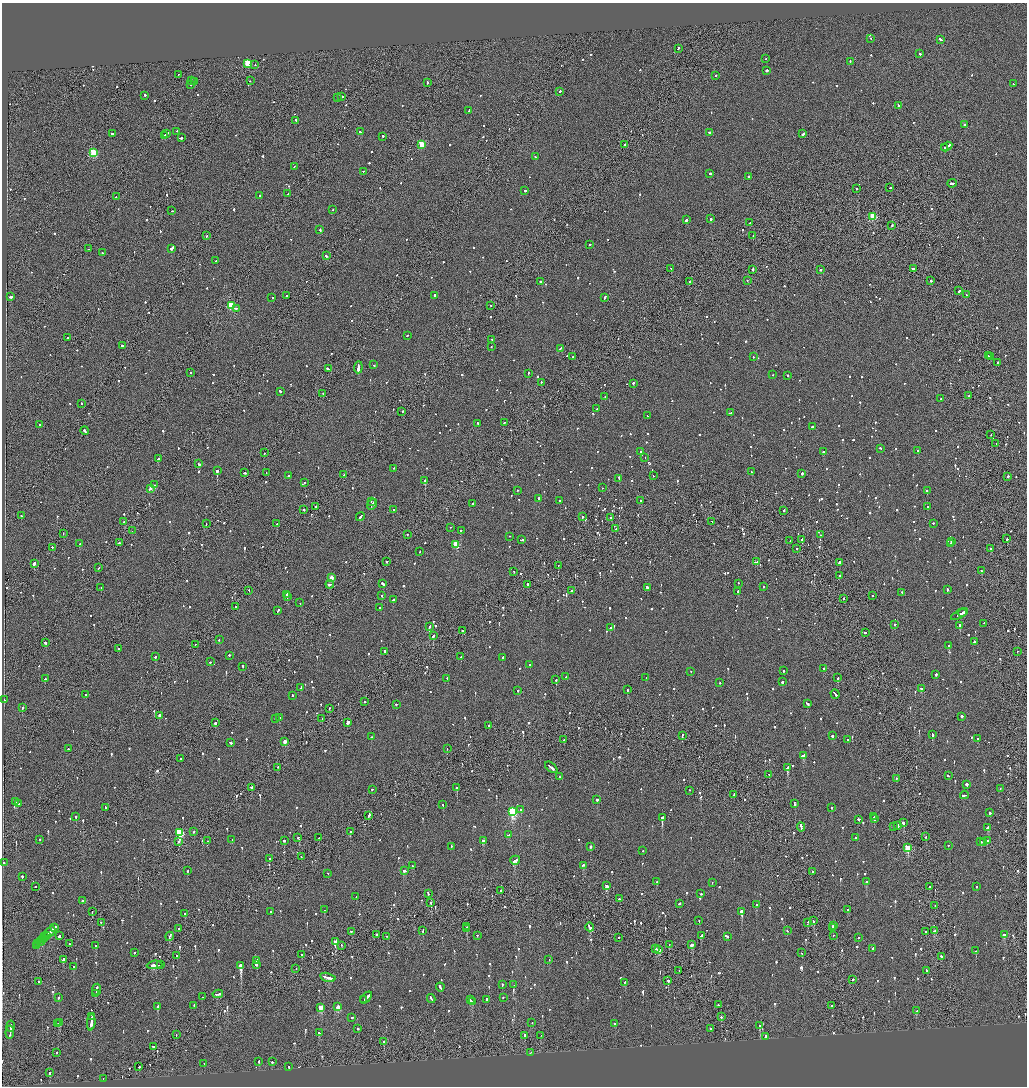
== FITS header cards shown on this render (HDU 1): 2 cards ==
NAXIS1  =                 2050
NAXIS2  =                 2168

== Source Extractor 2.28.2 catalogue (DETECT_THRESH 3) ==
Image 2050 x 2168 px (HDU 1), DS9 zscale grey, zoomed out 1/2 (1 PNG px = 2 x 2 image px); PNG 1029 x 1088 px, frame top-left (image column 2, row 2167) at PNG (2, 3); each listed source drawn as its Kron ellipse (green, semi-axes under 4 px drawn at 4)
Background -0.101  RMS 0.068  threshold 0.203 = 3 sigma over >= 5 px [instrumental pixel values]
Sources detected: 1437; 77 cannot appear on this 1/2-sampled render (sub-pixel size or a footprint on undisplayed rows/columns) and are neither listed nor drawn; of the other 1360, the 500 brightest by FLUX_AUTO listed and drawn (860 fainter detections omitted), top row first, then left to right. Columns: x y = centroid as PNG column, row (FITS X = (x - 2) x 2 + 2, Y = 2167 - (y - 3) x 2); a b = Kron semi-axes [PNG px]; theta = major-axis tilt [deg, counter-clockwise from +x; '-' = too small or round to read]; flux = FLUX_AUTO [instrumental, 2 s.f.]
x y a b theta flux
870 38 2 2 - 140
941 39 4 2 - 240
678 48 3 2 - 190
920 53 3 2 - 140
766 58 2 2 - 280
850 61 2 2 - 120
248 63 3 3 - 860
255 65 2 2 - 110
766 70 2 2 - 2500
178 75 2 2 - 98
716 76 2 2 - 100
192 80 2 2 - 620
195 81 2 2 - 110
250 81 2 2 - 91
427 82 3 2 - 170
1013 84 2 2 - 180
191 85 2 1 - 190
560 91 3 2 - 180
145 95 2 2 - 920
338 97 2 2 - 100
342 97 2 2 - 370
898 105 2 2 - 280
469 111 3 2 - 160
296 120 2 2 - 320
964 124 2 2 - 320
177 131 2 2 - 90
360 132 2 2 - 340
709 132 2 2 - 290
167 133 4 2 - 330
113 134 3 2 - 170
803 134 3 2 - 310
164 135 4 2 - 300
383 136 2 2 - 150
181 138 2 2 - 450
422 144 3 3 - 430
625 145 2 2 - 300
947 146 6 2 30 1000
945 147 2 1 - 370
94 153 3 3 - 930
535 157 2 2 - 580
294 166 2 2 - 87
364 171 3 2 - 140
710 173 2 2 - 270
748 176 2 2 - 160
952 183 5 2 - 350
857 188 2 2 - 160
890 188 2 2 - 120
525 191 2 2 - 170
288 194 2 2 - 140
259 196 2 2 - 220
116 197 2 1 - 130
333 210 2 2 - 190
172 211 2 2 - 96
873 216 3 3 - 630
710 219 2 2 - 330
686 220 2 2 - 770
750 223 2 2 - 900
892 225 2 2 - 130
320 230 2 2 - 190
207 235 2 2 - 170
753 235 2 1 - 710
590 244 2 2 - 170
172 248 3 2 - 690
88 249 2 1 - 160
102 253 2 2 - 110
326 256 2 2 - 260
216 261 2 2 - 520
671 268 3 2 - 180
753 269 2 2 - 320
913 269 4 2 - 370
820 270 2 2 - 380
747 280 2 2 - 88
540 281 2 2 - 250
689 281 2 2 - 410
931 281 2 2 - 730
959 291 2 1 - 670
966 295 2 1 - 96
286 296 2 2 - 110
435 296 3 2 - 480
10 297 3 2 - 330
272 297 2 2 - 300
604 297 4 2 - 230
231 305 3 3 - 920
491 306 2 1 - 87
236 308 2 2 - 120
407 335 2 2 - 100
67 337 2 2 - 220
492 339 2 1 - 210
122 345 3 2 - 110
491 346 2 2 - 110
560 348 3 2 - 140
573 356 2 1 - 110
988 356 3 2 - 170
991 356 2 2 - 150
753 357 2 2 - 100
997 362 2 1 - 95
373 365 2 2 - 260
358 367 6 2 85 2400
328 369 3 2 - 180
190 372 2 2 - 120
528 373 2 2 - 87
773 375 2 2 - 110
787 375 2 2 - 240
541 382 2 1 - 110
633 383 2 2 - 560
280 391 2 2 - 250
323 393 2 1 - 96
969 396 2 2 - 230
605 397 2 2 - 130
941 399 2 2 - 87
81 403 2 2 - 470
597 409 3 2 - 130
402 411 2 2 - 110
730 413 3 2 - 140
647 416 2 2 - 120
504 422 2 2 - 200
478 423 2 2 - 130
39 424 2 1 - 390
812 426 2 2 - 750
85 431 4 2 - 710
991 435 2 2 - 100
996 443 2 2 - 130
880 448 2 2 - 90
641 451 2 2 - 99
823 451 3 1 - 140
918 451 2 2 - 87
264 453 2 1 - 250
645 457 2 2 - 130
158 459 2 2 - 530
199 464 2 2 - 120
394 468 2 2 - 110
217 471 2 2 - 2200
751 471 2 1 - 110
244 473 3 2 - 180
266 473 2 2 - 95
802 473 2 2 - 560
344 475 2 1 - 94
288 476 2 2 - 130
653 476 2 1 - 110
1008 476 2 2 - 470
619 478 4 2 - 250
425 480 2 2 - 1200
304 482 2 2 - 87
154 485 2 2 - 230
150 488 2 2 - 120
602 488 2 2 - 92
518 490 2 1 - 120
927 490 2 1 - 120
538 499 3 2 - 200
640 500 2 2 - 110
371 501 2 2 - 92
560 501 2 2 - 100
372 504 6 2 52 480
472 504 2 2 - 210
316 506 2 2 - 250
927 506 2 2 - 110
304 510 2 1 - 420
393 510 2 2 - 190
784 510 2 2 - 160
21 516 2 2 - 210
360 516 4 2 - 340
583 516 2 2 - 590
610 518 2 1 - 150
712 521 2 1 - 97
124 522 2 2 - 390
933 523 2 2 - 170
206 524 2 1 - 120
277 524 2 2 - 110
451 527 2 2 - 95
616 529 2 1 - 89
461 530 2 2 - 410
132 531 2 2 - 90
63 533 2 1 - 93
407 534 2 2 - 98
821 535 2 1 - 240
509 536 2 2 - 93
802 539 2 1 - 530
1007 539 2 1 - 430
522 540 3 2 - 170
790 541 2 1 - 130
951 541 2 2 - 190
119 543 2 2 - 110
950 543 2 2 - 120
79 544 2 2 - 330
456 544 3 3 - 570
52 547 2 2 - 440
797 548 2 2 - 110
991 548 2 2 - 160
420 551 2 1 - 130
386 561 2 2 - 160
757 562 2 1 - 110
839 562 2 2 - 200
34 563 3 2 - 940
558 565 2 1 - 320
98 568 2 1 - 87
981 570 2 2 - 110
514 571 2 1 - 88
839 576 2 2 - 120
331 577 3 2 - 210
738 583 2 2 - 120
330 584 4 2 - 310
383 584 4 2 - 440
527 584 2 2 - 690
763 586 2 2 - 88
101 587 2 1 - 180
647 588 4 2 - 320
947 589 3 2 - 220
249 590 2 1 - 99
572 591 2 2 - 230
738 592 3 2 - 220
902 592 2 2 - 87
287 595 3 2 - 280
382 596 2 2 - 190
872 596 2 1 - 98
287 597 2 1 - 170
844 598 2 2 - 120
393 599 3 2 - 160
300 603 2 2 - 100
236 607 2 2 - 420
380 608 2 2 - 96
277 611 3 2 - 300
962 613 4 2 - 490
959 614 9 2 28 710
984 623 2 2 - 96
895 624 2 2 - 91
960 625 3 2 - 400
429 626 3 2 - 530
610 628 2 1 - 110
462 631 2 2 - 250
865 632 2 2 - 280
433 636 3 2 - 320
219 640 2 2 - 110
45 642 2 2 - 600
975 642 2 2 - 90
195 644 2 2 - 91
948 646 2 2 - 230
119 649 2 2 - 110
384 651 2 2 - 130
1017 651 2 1 - 190
229 655 2 2 - 160
155 656 2 2 - 240
461 657 2 2 - 150
503 658 2 2 - 400
210 662 2 2 - 140
530 664 2 2 - 130
243 666 3 2 - 120
824 668 2 2 - 750
783 670 3 2 - 130
691 672 2 1 - 150
936 674 2 2 - 330
566 677 2 2 - 130
646 677 2 2 - 140
447 678 2 2 - 130
838 678 2 2 - 89
45 679 2 2 - 510
556 680 2 2 - 150
782 682 2 2 - 350
720 683 2 2 - 110
301 687 2 2 - 110
921 688 3 2 - 97
518 690 2 2 - 190
627 690 2 1 - 190
835 694 5 2 - 370
85 695 2 2 - 99
293 696 2 2 - 110
4 700 3 2 - 280
365 702 2 2 - 120
807 703 3 2 - 260
396 704 2 2 - 180
22 708 3 2 - 160
329 708 2 2 - 96
159 716 3 2 - 620
962 716 2 2 - 270
276 718 2 2 - 100
279 718 2 2 - 510
322 719 2 2 - 180
348 722 4 3 - 340
215 723 2 2 - 520
488 725 2 2 - 120
932 734 3 2 - 290
682 735 2 1 - 210
832 736 2 2 - 650
371 737 2 1 - 330
978 738 2 2 - 89
564 740 2 2 - 110
847 740 2 2 - 210
285 741 3 2 - 190
230 743 3 2 - 220
68 749 2 2 - 490
447 749 2 1 - 98
803 755 4 2 - 340
180 759 2 2 - 580
278 767 2 2 - 110
551 767 7 2 -39 480
787 768 4 2 - 1000
769 775 3 2 - 260
948 775 2 2 - 120
559 776 2 2 - 260
896 779 2 2 - 130
967 784 2 2 - 2400
251 787 2 1 - 470
457 787 2 2 - 93
1000 788 2 2 - 91
372 789 2 2 - 110
689 790 2 2 - 94
734 795 2 1 - 250
964 795 4 2 - 280
597 799 2 2 - 470
16 802 2 1 - 150
18 803 3 2 - 250
795 804 3 2 - 270
443 805 2 2 - 120
105 807 3 2 - 140
831 807 2 2 - 130
521 809 2 2 - 100
512 811 4 3 - 1700
990 813 2 2 - 450
369 815 4 2 - 240
76 816 2 2 - 170
874 817 2 1 - 100
662 818 2 2 - 5000
859 819 3 2 - 250
875 819 2 2 - 140
903 823 3 2 - 950
898 825 2 2 - 1000
893 826 2 2 - 130
801 827 4 2 - 350
988 827 4 2 - 270
180 832 3 3 - 1200
194 832 2 1 - 180
350 832 2 2 - 190
509 835 3 2 - 160
298 837 2 2 - 96
926 837 2 1 - 180
319 838 2 1 - 250
855 838 2 2 - 90
40 839 2 2 - 120
232 839 2 2 - 200
284 840 3 2 - 120
207 841 2 1 - 93
483 841 3 2 - 190
981 841 2 2 - 110
987 841 2 2 - 340
179 842 2 2 - 150
983 843 3 2 - 120
948 845 2 2 - 110
451 846 2 2 - 130
591 846 2 2 - 690
907 848 3 3 - 550
643 851 2 1 - 150
301 857 2 1 - 93
269 858 2 2 - 170
515 860 5 2 - 380
4 862 2 2 - 160
584 865 4 2 - 180
413 866 2 2 - 97
188 870 2 2 - 99
404 870 3 2 - 190
812 871 2 2 - 140
328 873 2 2 - 210
22 876 2 2 - 250
656 882 2 2 - 110
712 882 2 2 - 290
866 882 2 2 - 93
35 886 2 2 - 140
607 886 3 2 - 570
929 886 2 1 - 220
976 886 2 2 - 90
500 890 2 2 - 120
428 893 3 2 - 120
701 894 2 2 - 130
356 897 2 2 - 89
619 899 2 2 - 120
82 900 2 2 - 460
431 903 2 2 - 370
679 904 3 2 - 140
756 905 2 2 - 200
935 905 2 1 - 120
324 910 2 2 - 90
847 910 2 2 - 110
92 912 2 1 - 130
271 912 2 2 - 100
741 912 2 2 - 9900
184 913 2 2 - 190
699 920 2 1 - 240
813 921 2 2 - 170
101 922 2 2 - 89
808 922 2 2 - 110
833 925 3 2 - 240
466 927 2 1 - 240
590 927 4 2 - 740
833 927 2 2 - 180
54 928 4 2 - 290
179 928 2 2 - 200
467 929 2 2 - 170
423 930 3 2 - 120
351 931 3 2 - 190
787 931 2 2 - 90
935 931 3 2 - 220
49 932 7 2 46 1100
925 932 2 2 - 88
376 934 2 2 - 120
1004 934 3 2 - 200
47 935 2 2 - 310
477 935 2 2 - 150
833 935 2 1 - 98
59 936 2 2 - 710
169 936 5 2 - 370
386 936 2 1 - 90
701 936 3 2 - 150
45 937 2 2 - 270
727 937 2 2 - 88
619 938 2 2 - 130
859 938 2 2 - 100
43 939 2 1 - 340
41 941 4 2 - 240
335 942 3 2 - 320
38 944 2 2 - 170
69 944 2 2 - 140
669 944 2 1 - 110
692 944 4 2 - 180
37 945 2 1 - 87
96 945 2 2 - 170
341 945 2 1 - 95
656 948 3 2 - 280
873 948 2 2 - 130
659 949 2 2 - 170
976 951 2 2 - 88
134 953 2 2 - 140
801 953 2 1 - 88
176 955 2 1 - 110
301 955 2 2 - 140
942 956 3 2 - 200
549 959 2 2 - 89
63 960 3 2 - 320
257 960 2 2 - 1000
256 964 2 2 - 490
155 965 8 2 4 600
161 965 3 1 - 260
241 965 3 2 - 9600
74 967 2 2 - 180
296 969 2 2 - 87
679 970 2 1 - 91
927 970 3 2 - 180
328 977 8 2 -14 490
853 979 2 2 - 330
38 981 2 1 - 97
668 981 2 2 - 360
624 982 3 2 - 150
502 985 2 2 - 120
514 985 2 2 - 260
440 987 4 2 - 310
96 989 6 2 82 440
96 994 4 1 - 270
218 994 5 2 - 370
58 997 2 2 - 170
202 997 2 2 - 97
503 997 2 2 - 96
366 998 7 2 48 530
431 998 4 2 - 330
487 999 2 2 - 390
364 1000 2 1 - 100
470 1000 2 2 - 170
472 1001 3 2 - 250
194 1005 3 2 - 180
718 1005 2 2 - 120
157 1006 2 2 - 130
832 1006 2 2 - 360
321 1007 3 2 - 290
338 1007 3 2 - 380
916 1011 2 2 - 140
92 1016 3 1 - 300
352 1017 2 2 - 200
721 1017 2 2 - 230
91 1022 8 2 84 930
532 1022 2 1 - 160
60 1023 2 1 - 120
615 1023 3 2 - 130
58 1024 2 2 - 170
760 1025 3 2 - 170
11 1026 5 2 - 350
358 1028 2 2 - 470
710 1029 2 2 - 330
10 1032 6 2 84 470
319 1033 2 2 - 130
176 1034 2 2 - 96
525 1035 2 2 - 670
541 1035 2 1 - 100
765 1036 3 2 - 160
384 1042 2 2 - 250
153 1046 2 2 - 900
57 1052 2 2 - 110
531 1052 2 1 - 170
259 1061 2 2 - 210
272 1062 2 2 - 260
204 1063 2 2 - 190
139 1066 2 2 - 130
289 1067 2 2 - 98
49 1072 2 2 - 170
103 1078 2 1 - 100
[860 fainter detections neither listed nor drawn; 77 sub-pixel or undisplayed-footprint detections neither listed nor drawn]